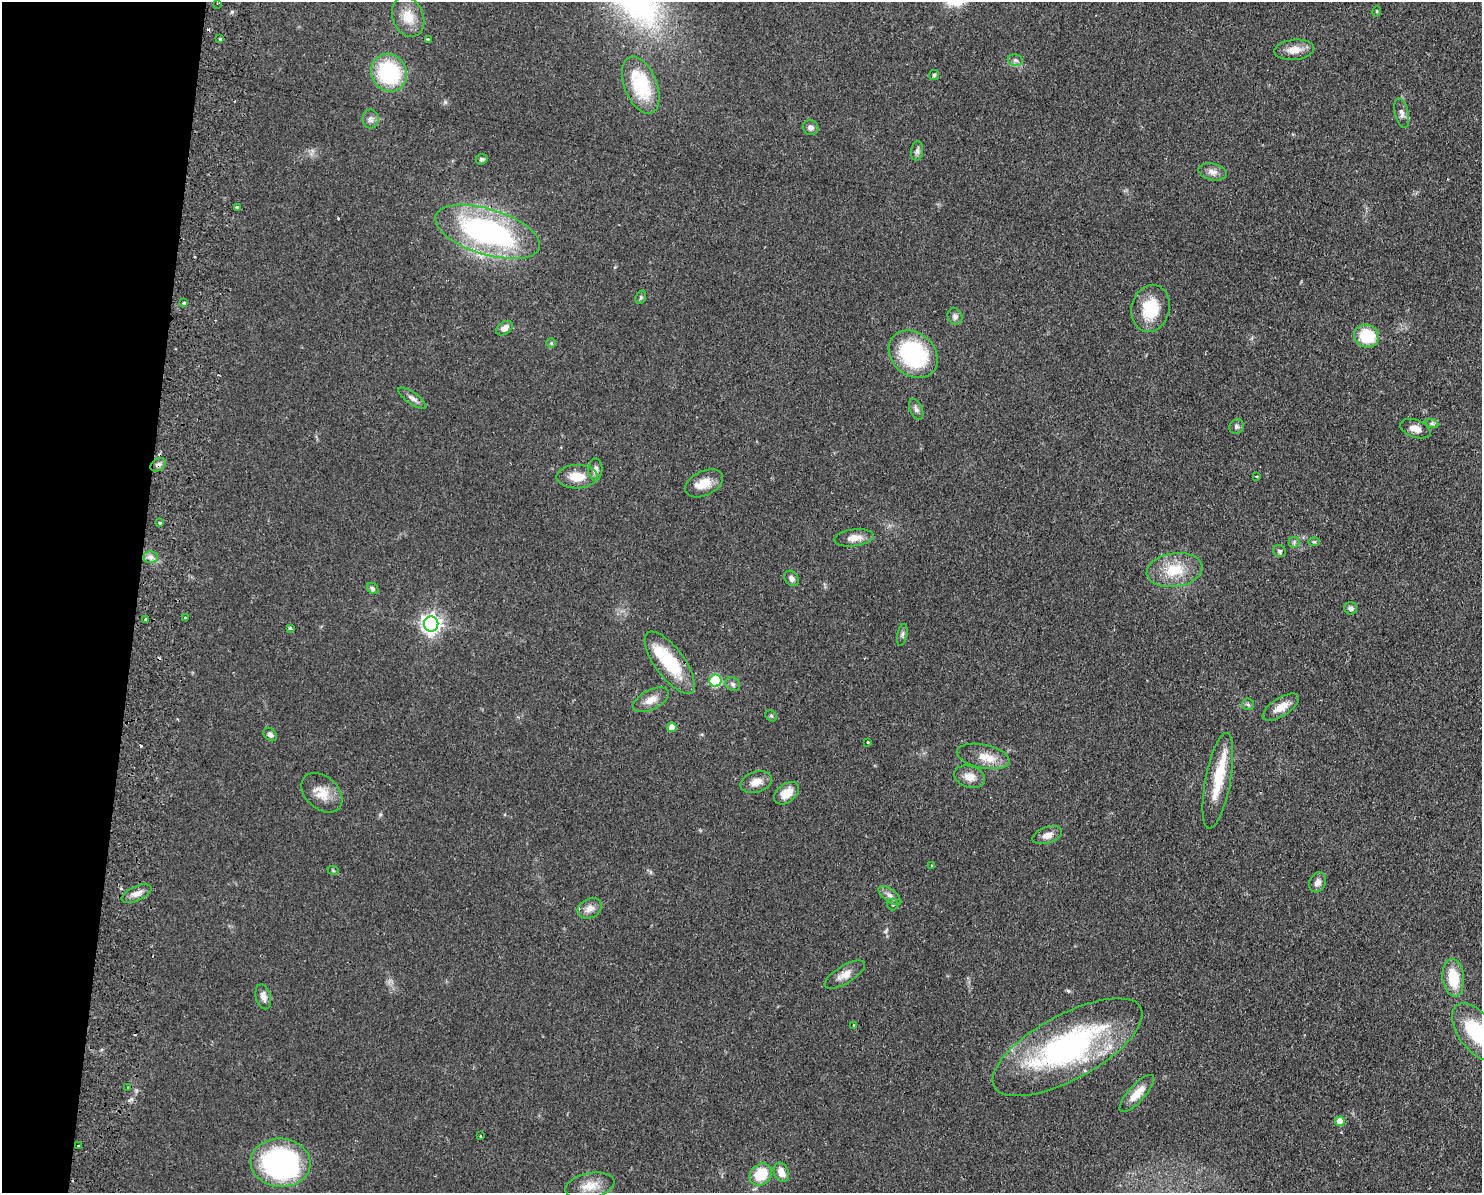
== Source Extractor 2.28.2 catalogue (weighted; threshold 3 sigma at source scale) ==
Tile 7 of 3 x 4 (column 1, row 3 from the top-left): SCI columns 173-1652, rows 1201-2391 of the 4899 x 4783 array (HDU 1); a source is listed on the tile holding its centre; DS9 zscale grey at full resolution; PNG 1484 x 1195 px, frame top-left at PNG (2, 2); each listed source drawn as its Kron ellipse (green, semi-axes under 4 px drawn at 4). Shown black and unused: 9% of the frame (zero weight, under 2 of 3 exposures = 3% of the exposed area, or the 3 px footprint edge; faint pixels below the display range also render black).
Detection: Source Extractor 2.28.2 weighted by HDU 2 'WHT'; one run over the whole footprint, this tile lists its part. Background 0.0673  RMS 0.0058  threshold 0.0261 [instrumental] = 3 sigma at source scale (4.5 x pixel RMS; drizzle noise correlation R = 1.50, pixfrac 1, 0.05/0.05 arcsec/px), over >= 5 px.
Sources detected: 100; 1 inside a brighter object's white glare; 7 cosmic-ray / hot-pixel residue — neither listed nor drawn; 2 inside a brighter listed object's ellipse — not listed separately; the other 90 listed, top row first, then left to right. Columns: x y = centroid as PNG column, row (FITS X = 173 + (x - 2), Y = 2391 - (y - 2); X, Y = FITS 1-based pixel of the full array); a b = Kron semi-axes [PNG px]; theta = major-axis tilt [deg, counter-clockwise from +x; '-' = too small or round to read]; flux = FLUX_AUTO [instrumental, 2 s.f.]
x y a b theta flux
217 3 4 2 - 0.86
1377 11 5 3 - 0.51
408 17 21 15 -68 11
220 39 3 3 - 1.8
428 39 3 3 - 0.61
1294 50 20 10 5 6.8
1015 60 7 5 -15 1.6
389 73 19 17 -59 47
934 75 5 5 - 0.84
641 85 30 16 -68 32
1402 113 15 6 -76 2.6
370 119 9 8 - 2.3
811 128 8 7 - 2.3
917 151 10 6 83 1.8
481 159 6 5 - 1.3
1213 172 14 8 -13 3.6
237 207 4 3 - 2.2
488 232 54 23 -17 130
641 297 7 5 72 1
184 303 4 3 - 1.2
1151 308 24 19 75 20
955 316 8 7 - 2
504 328 9 6 35 3.1
1367 336 12 11 - 22
551 343 5 5 - 0.7
913 354 27 21 -41 60
412 398 17 5 -35 2.7
916 409 11 6 -65 2
1432 424 7 4 -19 1.1
1236 427 8 7 - 1.5
1415 429 16 9 -19 5
158 465 8 6 33 2
595 469 11 7 88 2.7
577 477 20 11 1 10
1257 477 2 2 - 0.61
704 483 20 12 25 8.2
160 523 4 3 - 0.73
854 538 20 8 7 5.7
1294 542 5 5 - 1.1
1314 542 6 4 0 0.67
1280 551 7 5 -34 1.2
151 557 7 6 - 2.3
1174 570 28 17 8 18
791 578 8 6 -54 2.2
373 588 6 5 - 1.4
1351 608 6 6 - 1.9
185 618 3 3 - 10
145 619 3 3 - 1.2
431 624 7 7 - 280
290 628 4 3 - 0.86
902 635 11 5 79 1.4
670 663 37 14 -53 32
715 681 6 6 - 37
733 684 8 6 -37 1.6
651 700 19 9 27 5.9
1248 704 6 5 - 1.2
1281 707 21 9 32 7.1
771 716 6 5 - 0.87
672 727 5 5 - 5.7
270 735 7 5 -45 1.9
867 742 3 3 - 3.5
983 756 27 11 -12 9
970 777 16 10 -18 6.1
1218 781 48 12 79 20
756 782 16 10 17 5.7
322 793 23 16 -42 9.6
787 793 14 9 38 8.4
1047 835 15 8 19 4.3
932 866 4 4 - 0.63
333 870 6 3 -21 0.65
1317 882 10 8 64 3.2
136 894 16 7 23 4
890 896 13 6 -38 2.8
893 904 6 5 - 1.1
590 908 13 9 29 4.2
845 975 23 9 31 5.8
1453 978 19 10 -83 17
263 997 13 7 -75 3.1
854 1025 3 3 - 0.71
1476 1032 33 18 -54 37
1067 1047 83 32 28 130
128 1087 3 2 - 0.85
1137 1093 24 8 48 7.9
1340 1121 5 5 - 7.1
480 1136 3 2 - 0.69
78 1146 3 3 - 1.4
281 1163 30 24 -4 110
781 1172 10 7 -69 5.8
761 1174 12 10 43 17
590 1186 25 12 11 9.2
Overlapping masked pixels (flux is a lower limit): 1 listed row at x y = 158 465
Isophote crosses this tile's border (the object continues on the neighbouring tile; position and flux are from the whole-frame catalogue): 1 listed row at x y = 1476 1032